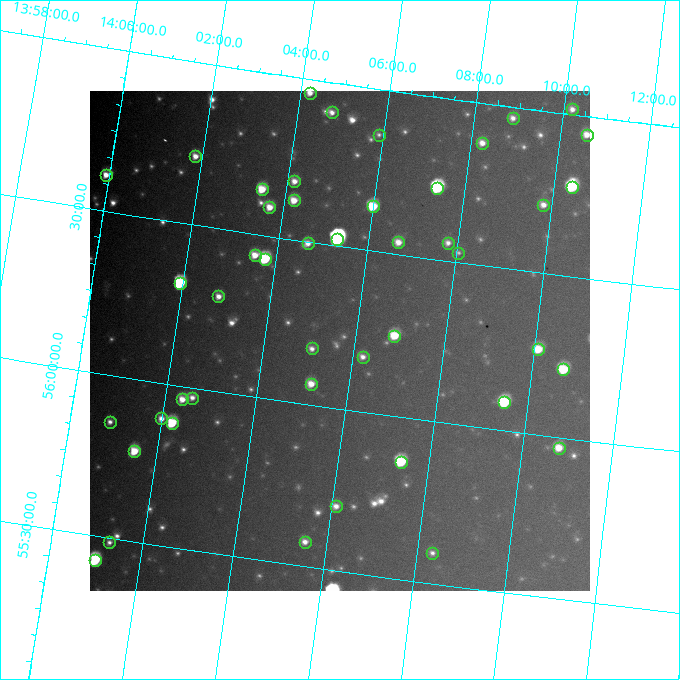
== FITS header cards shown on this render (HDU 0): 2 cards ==
NAXIS1  =                  500
NAXIS2  =                  500

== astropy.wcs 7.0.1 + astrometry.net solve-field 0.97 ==
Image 500 x 500 px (HDU 0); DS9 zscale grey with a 90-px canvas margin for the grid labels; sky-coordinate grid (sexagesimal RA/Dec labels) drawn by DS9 from the SOLVED WCS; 46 Tycho-2 reference stars matched to detected sources circled (green)
Header WCS: none
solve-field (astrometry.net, Tycho-2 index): SOLVED blind (the file carries no WCS)
Solved WCS: RA---TAN-SIP/DEC--TAN-SIP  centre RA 14:05:40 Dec +56:13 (211.42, +56.21 deg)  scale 11.2 arcsec/px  FOV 93.2' x 93.1'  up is -8 deg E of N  parity flipped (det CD > 0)
(file carries no celestial WCS; the grid is the blind solution)
Tycho-2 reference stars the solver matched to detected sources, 46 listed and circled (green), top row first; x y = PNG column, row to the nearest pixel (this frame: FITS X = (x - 90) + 1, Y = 500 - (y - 91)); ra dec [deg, ICRS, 3 dp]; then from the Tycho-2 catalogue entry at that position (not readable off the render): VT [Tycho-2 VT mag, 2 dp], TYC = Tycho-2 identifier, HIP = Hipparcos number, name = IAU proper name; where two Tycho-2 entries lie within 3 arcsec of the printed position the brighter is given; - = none
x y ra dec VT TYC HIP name
310 93 211.054 +56.958 10.70 3855-753-1 - -
572 109 212.549 +57.016 11.34 3855-473-1 - -
332 112 211.194 +56.907 10.97 3855-645-1 - -
513 118 212.218 +56.966 11.22 3855-764-1 - -
379 135 211.475 +56.860 11.92 3855-550-1 - -
587 135 212.647 +56.943 10.44 3855-716-1 69250 -
482 143 212.064 +56.877 11.22 3855-576-1 - -
195 156 210.464 +56.711 10.92 3855-187-1 - -
106 175 209.981 +56.611 10.57 3855-12-1 - -
294 181 211.039 +56.680 10.74 3855-123-1 - -
572 187 212.600 +56.776 8.95 3855-407-1 - -
437 188 211.845 +56.721 8.60 3855-141-1 68984 -
262 189 210.864 +56.641 10.05 3855-88-1 - -
294 200 211.052 +56.621 10.53 3855-31-1 - -
543 205 212.453 +56.711 11.16 3855-184-1 - -
373 206 211.498 +56.636 9.94 3855-92-1 - -
269 207 210.921 +56.589 10.30 3855-40-1 - -
337 239 211.324 +56.521 7.20 3855-392-1 68814 -
398 242 211.668 +56.537 10.78 3855-324-1 - -
308 243 211.164 +56.495 11.02 3855-261-1 - -
448 243 211.945 +56.556 11.46 3855-195-1 - -
458 253 212.011 +56.530 12.01 3855-308-1 - -
255 255 210.879 +56.435 10.31 3855-211-1 - -
265 259 210.938 +56.428 9.04 3855-146-1 - -
180 283 210.486 +56.314 8.94 3855-64-1 68545 -
218 296 210.712 +56.292 10.88 3855-2-1 - -
394 336 211.717 +56.249 9.89 3855-209-1 - -
312 348 211.270 +56.174 11.14 3855-343-1 - -
538 349 212.525 +56.264 10.18 3855-188-1 - -
363 357 211.557 +56.170 11.20 3855-353-1 - -
563 369 212.677 +56.211 9.82 3855-409-1 - -
311 384 211.293 +56.065 10.41 3855-1346-1 - -
192 398 210.651 +55.969 10.93 3855-810-1 - -
182 399 210.597 +55.960 10.34 3855-845-1 - -
504 402 212.373 +56.087 9.15 3855-151-1 - -
161 418 210.499 +55.891 11.11 3855-976-1 - -
110 422 210.220 +55.857 11.08 3855-913-1 - -
172 423 210.560 +55.882 9.60 3855-1064-1 - -
559 448 212.703 +55.968 10.65 3855-1311-1 - -
134 451 210.377 +55.778 9.74 3855-1015-1 - -
401 462 211.845 +55.863 10.36 3855-1228-1 - -
336 506 211.523 +55.699 11.05 3855-864-1 - -
109 542 210.320 +55.486 11.38 3855-1267-1 - -
305 542 211.380 +55.577 10.97 3855-908-1 - -
432 553 212.083 +55.595 11.47 3855-1408-1 - -
95 560 210.256 +55.425 8.70 3855-921-1 68463 -